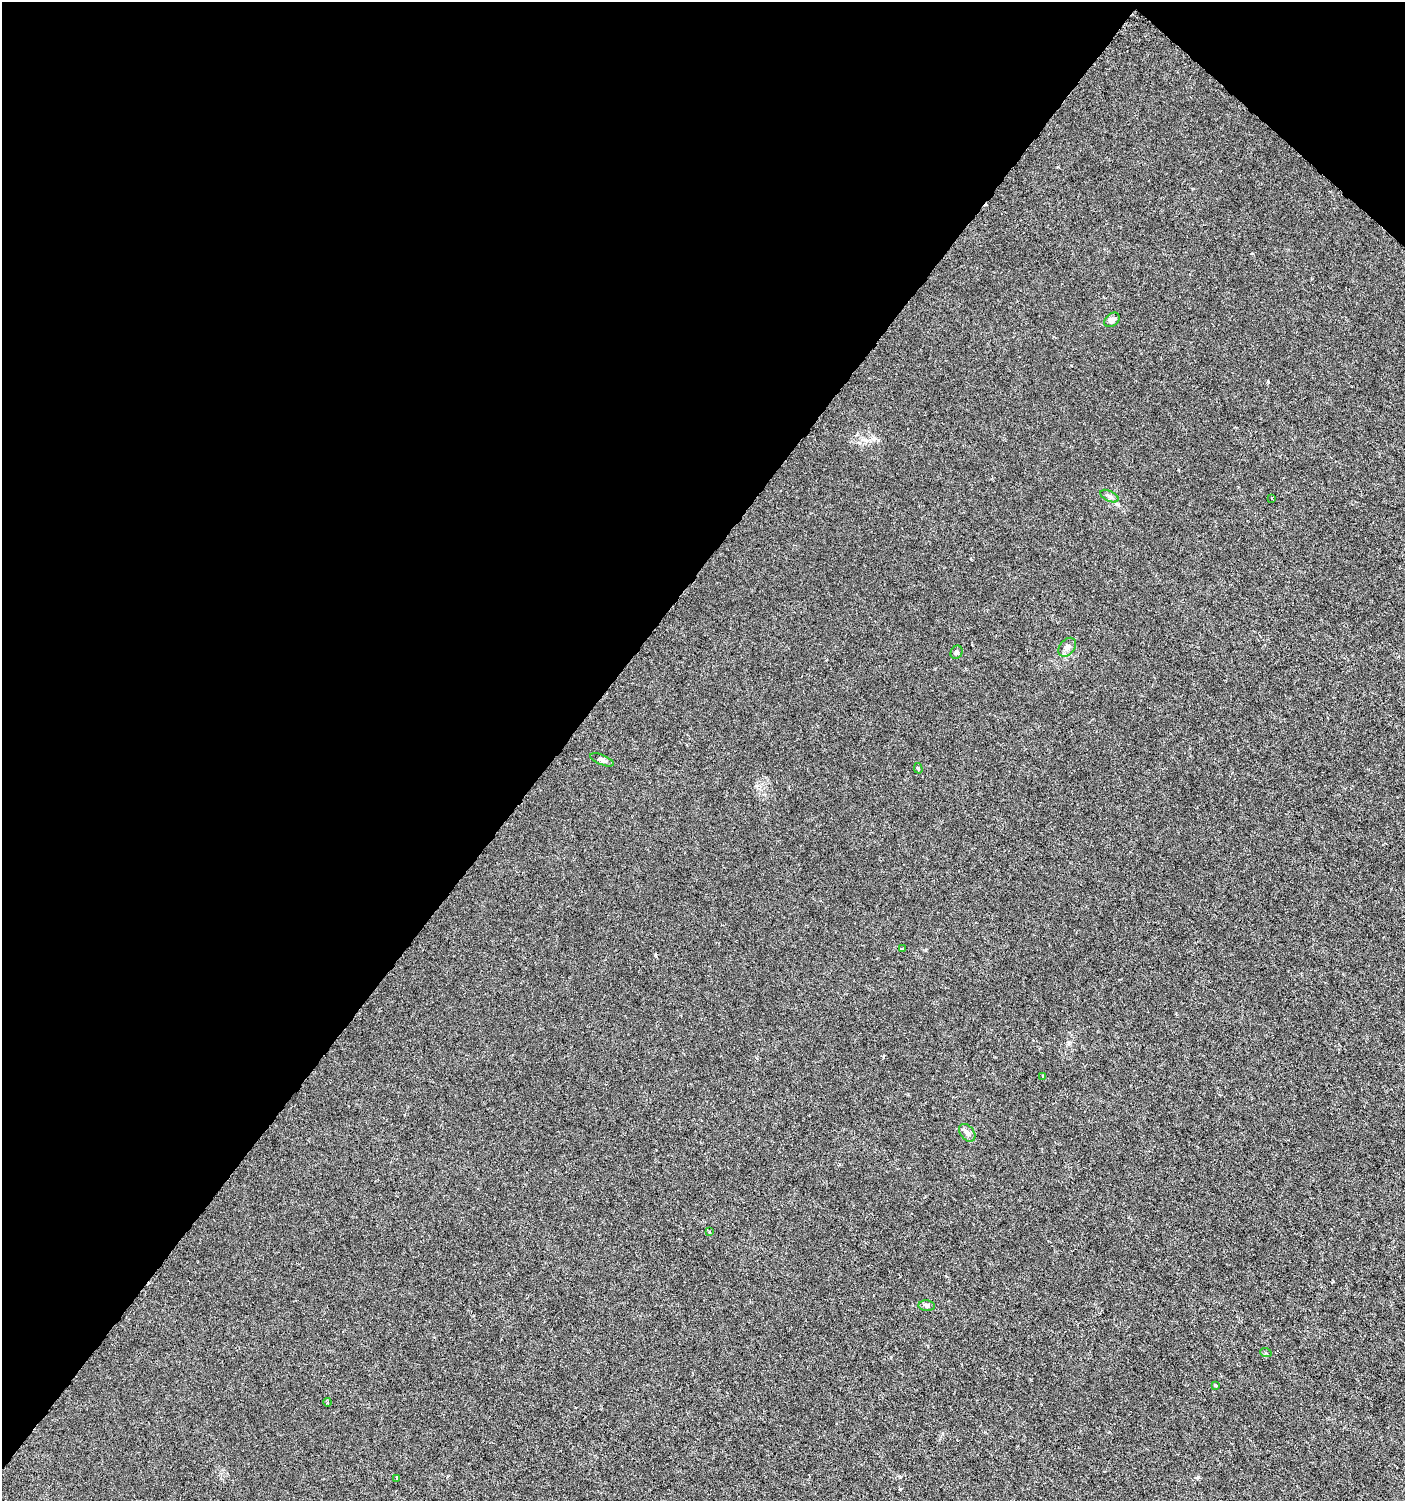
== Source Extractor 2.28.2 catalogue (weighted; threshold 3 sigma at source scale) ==
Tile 2 of 4 x 4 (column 2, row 1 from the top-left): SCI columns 1578-2980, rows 4502-6000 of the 6026 x 6000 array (HDU 1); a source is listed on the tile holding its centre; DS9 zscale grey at full resolution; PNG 1407 x 1503 px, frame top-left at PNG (2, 2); each listed source drawn as its Kron ellipse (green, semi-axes under 4 px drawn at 4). Shown black and unused: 41% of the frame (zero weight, under 3 of 6 exposures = <1% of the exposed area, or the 3 px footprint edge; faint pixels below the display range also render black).
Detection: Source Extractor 2.28.2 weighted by HDU 2 'WHT'; one run over the whole footprint, this tile lists its part. Background -1.05e-05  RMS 0.0012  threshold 0.00501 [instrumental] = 3 sigma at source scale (4.09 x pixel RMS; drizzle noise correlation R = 1.36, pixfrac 0.8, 0.0396/0.0396 arcsec/px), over >= 5 px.
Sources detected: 16; all 16 listed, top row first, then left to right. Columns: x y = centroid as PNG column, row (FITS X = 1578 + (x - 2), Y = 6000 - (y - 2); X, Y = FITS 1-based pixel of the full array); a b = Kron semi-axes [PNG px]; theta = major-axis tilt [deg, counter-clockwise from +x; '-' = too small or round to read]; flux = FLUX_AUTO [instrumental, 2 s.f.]
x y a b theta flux
1112 320 8 6 40 0.43
1109 496 10 5 -27 0.32
1272 498 3 2 - 0.072
1067 647 10 7 51 0.48
957 652 7 5 57 0.27
602 760 12 5 -21 0.32
918 768 5 4 - 0.18
902 949 4 3 - 0.13
1043 1076 3 3 - 0.095
967 1133 10 7 -51 0.54
709 1232 3 2 - 0.094
927 1306 8 5 -5 0.29
1266 1353 6 3 -19 0.14
1215 1385 3 3 - 0.21
327 1402 4 3 - 0.12
397 1478 4 3 - 0.25
Unlisted compact peaks at least as high as the median listed source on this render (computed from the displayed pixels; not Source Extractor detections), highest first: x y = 900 1489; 900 1477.